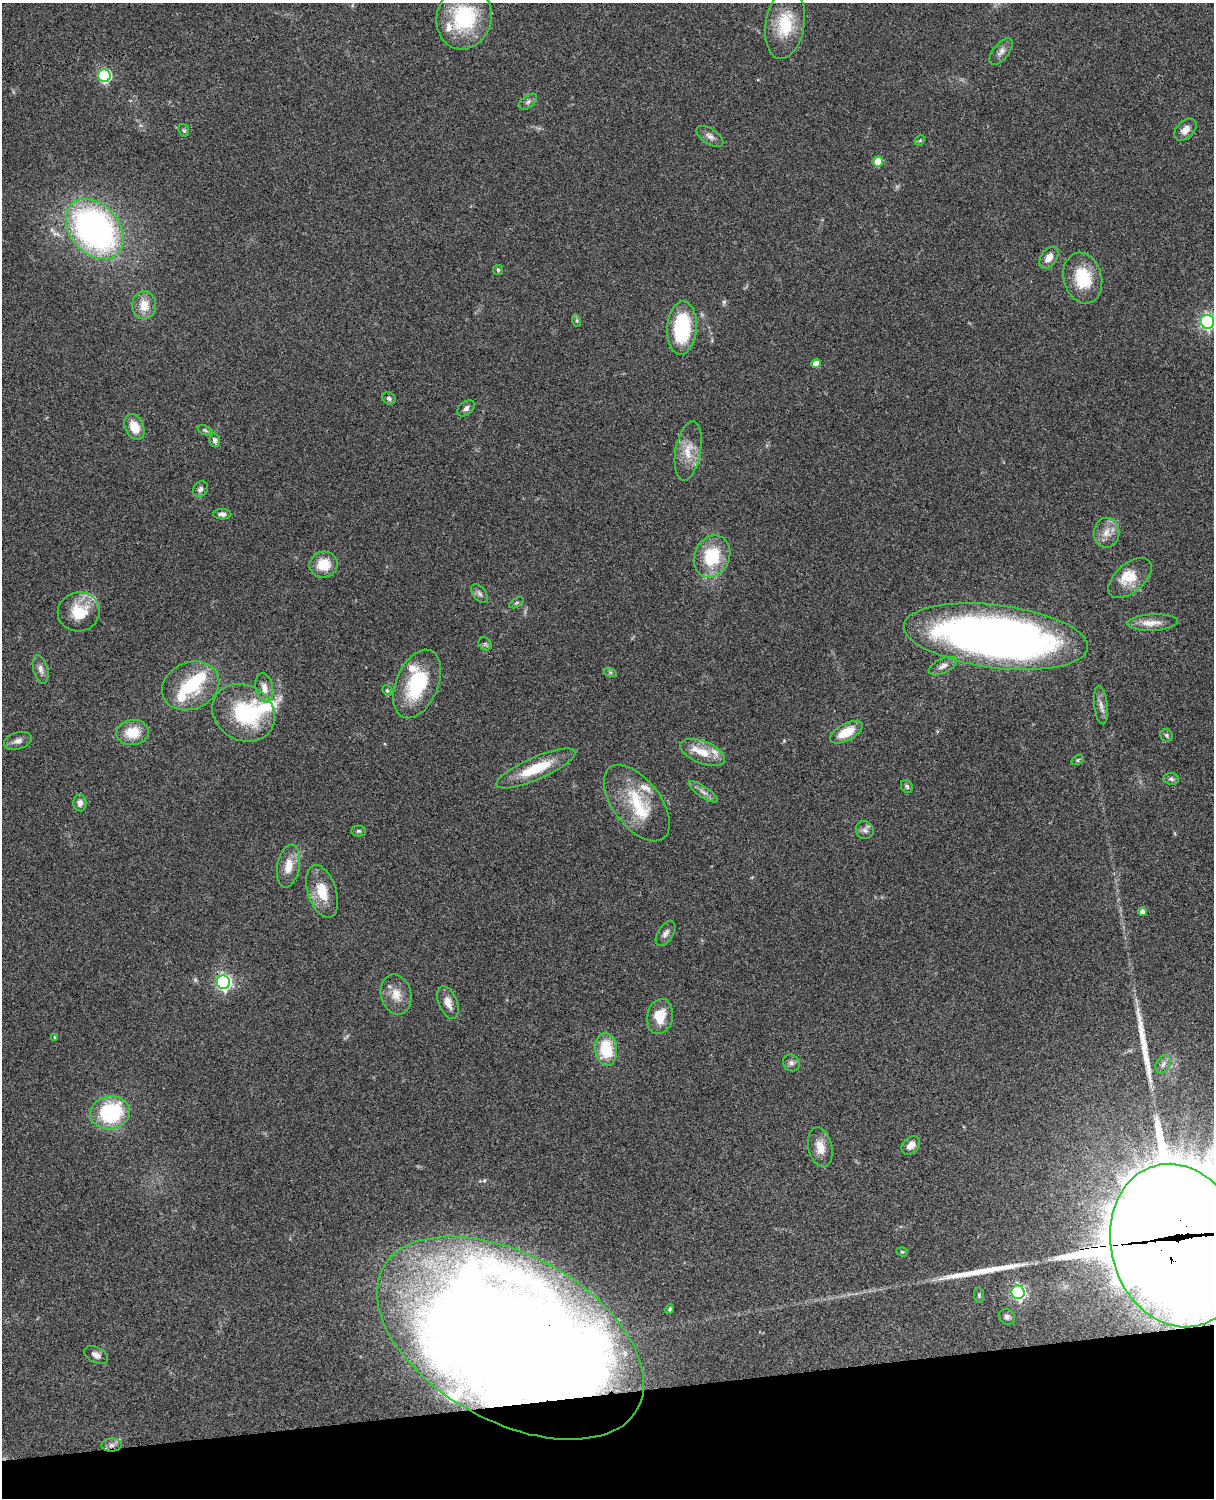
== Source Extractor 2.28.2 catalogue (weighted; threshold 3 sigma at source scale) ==
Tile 10 of 4 x 3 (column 2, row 3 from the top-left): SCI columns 1334-2545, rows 278-1773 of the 5089 x 4929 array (HDU 1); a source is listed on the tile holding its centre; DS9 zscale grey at full resolution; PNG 1216 x 1500 px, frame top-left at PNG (2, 3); each listed source drawn as its Kron ellipse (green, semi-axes under 4 px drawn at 4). Shown black and unused: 7% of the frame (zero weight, under 3 of 4 exposures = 6% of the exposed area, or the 3 px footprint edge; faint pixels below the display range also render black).
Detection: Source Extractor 2.28.2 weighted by HDU 2 'WHT'; one run over the whole footprint, this tile lists its part. Background 0.0839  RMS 0.006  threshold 0.0272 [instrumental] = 3 sigma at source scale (4.5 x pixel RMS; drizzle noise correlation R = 1.50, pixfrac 1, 0.05/0.05 arcsec/px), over >= 5 px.
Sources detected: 105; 2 too faint to see at this stretch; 5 inside a brighter object's white glare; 3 long thin detections or spike segments (spike, bleed or trail) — neither listed nor drawn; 11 inside a brighter listed object's ellipse — not listed separately; the other 84 listed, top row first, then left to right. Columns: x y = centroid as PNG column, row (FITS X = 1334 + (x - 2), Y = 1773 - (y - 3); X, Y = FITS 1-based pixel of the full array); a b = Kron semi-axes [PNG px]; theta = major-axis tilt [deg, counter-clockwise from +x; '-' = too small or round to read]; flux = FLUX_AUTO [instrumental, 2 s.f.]
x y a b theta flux
464 18 32 27 74 46
785 24 35 19 81 24
1001 51 16 7 51 3.1
104 76 6 6 - 72
528 102 10 6 37 2
184 130 6 5 - 0.97
1185 130 13 8 46 4.9
710 136 15 7 -33 3
920 140 6 4 45 0.7
878 161 5 5 - 11
95 229 34 24 -49 210
1049 258 12 8 55 5.6
498 270 5 5 - 0.76
1083 278 26 19 -75 25
144 305 14 12 90 9.7
577 321 6 4 -72 0.89
1207 322 7 6 - 160
682 328 27 15 86 41
816 364 5 4 - 5.1
389 398 7 5 -23 1.5
466 408 10 6 41 2.1
134 427 13 9 -64 10
205 430 8 4 -22 1
215 440 7 5 -78 2.1
688 451 30 12 80 11
200 489 8 6 48 1.8
222 514 9 5 -3 2.1
1106 533 15 13 81 6.9
712 556 22 17 64 30
324 565 14 13 - 13
1130 578 26 14 41 12
480 594 11 6 -54 1.9
516 603 8 4 31 0.99
79 612 21 19 13 19
1153 623 25 8 3 6.7
996 637 93 31 -7 450
485 644 7 6 - 1.3
943 666 15 7 24 3.4
41 669 14 7 -75 3
610 672 6 4 -18 1.1
417 684 36 21 67 39
191 686 29 23 23 30
264 688 15 8 -79 5.8
387 691 5 4 - 0.84
1101 705 19 7 -83 3.8
244 713 32 27 -31 51
132 732 16 12 4 14
846 732 18 8 27 15
1167 735 6 5 - 1.3
18 741 14 8 16 3.3
703 752 23 11 -21 12
1078 760 6 4 28 0.86
536 768 43 11 23 23
1171 779 8 6 -8 1.4
907 786 7 5 -56 1.2
703 792 17 5 -34 3
80 803 8 6 -87 3.1
637 803 44 23 -53 32
865 830 9 8 - 2.6
358 831 7 5 -1 1.1
289 866 22 11 80 9.5
322 891 27 14 -72 16
1142 912 4 4 - 2.2
665 933 14 7 58 3.2
223 982 7 6 - 170
396 994 20 15 -75 9.1
448 1003 17 9 -68 5.8
660 1017 18 13 79 12
55 1037 4 4 - 0.84
606 1049 16 11 -84 24
791 1063 9 8 - 2.4
1163 1064 10 7 58 2.3
110 1113 20 16 10 59
911 1145 11 7 45 4.8
820 1147 20 12 -76 7.7
1177 1245 83 66 -74 20000
902 1252 6 4 -19 0.81
1018 1292 7 6 - 140
979 1295 8 5 -82 1.1
670 1309 5 4 - 0.85
1007 1317 8 7 - 1.9
510 1338 146 83 -29 1600
96 1355 13 7 -28 3.2
112 1445 10 6 1 2.9
Overlapping masked pixels (flux is a lower limit): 3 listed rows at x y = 223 982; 1177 1245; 510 1338
Isophote crosses this tile's border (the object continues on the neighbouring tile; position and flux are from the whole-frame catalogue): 2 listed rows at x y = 1207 322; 1177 1245